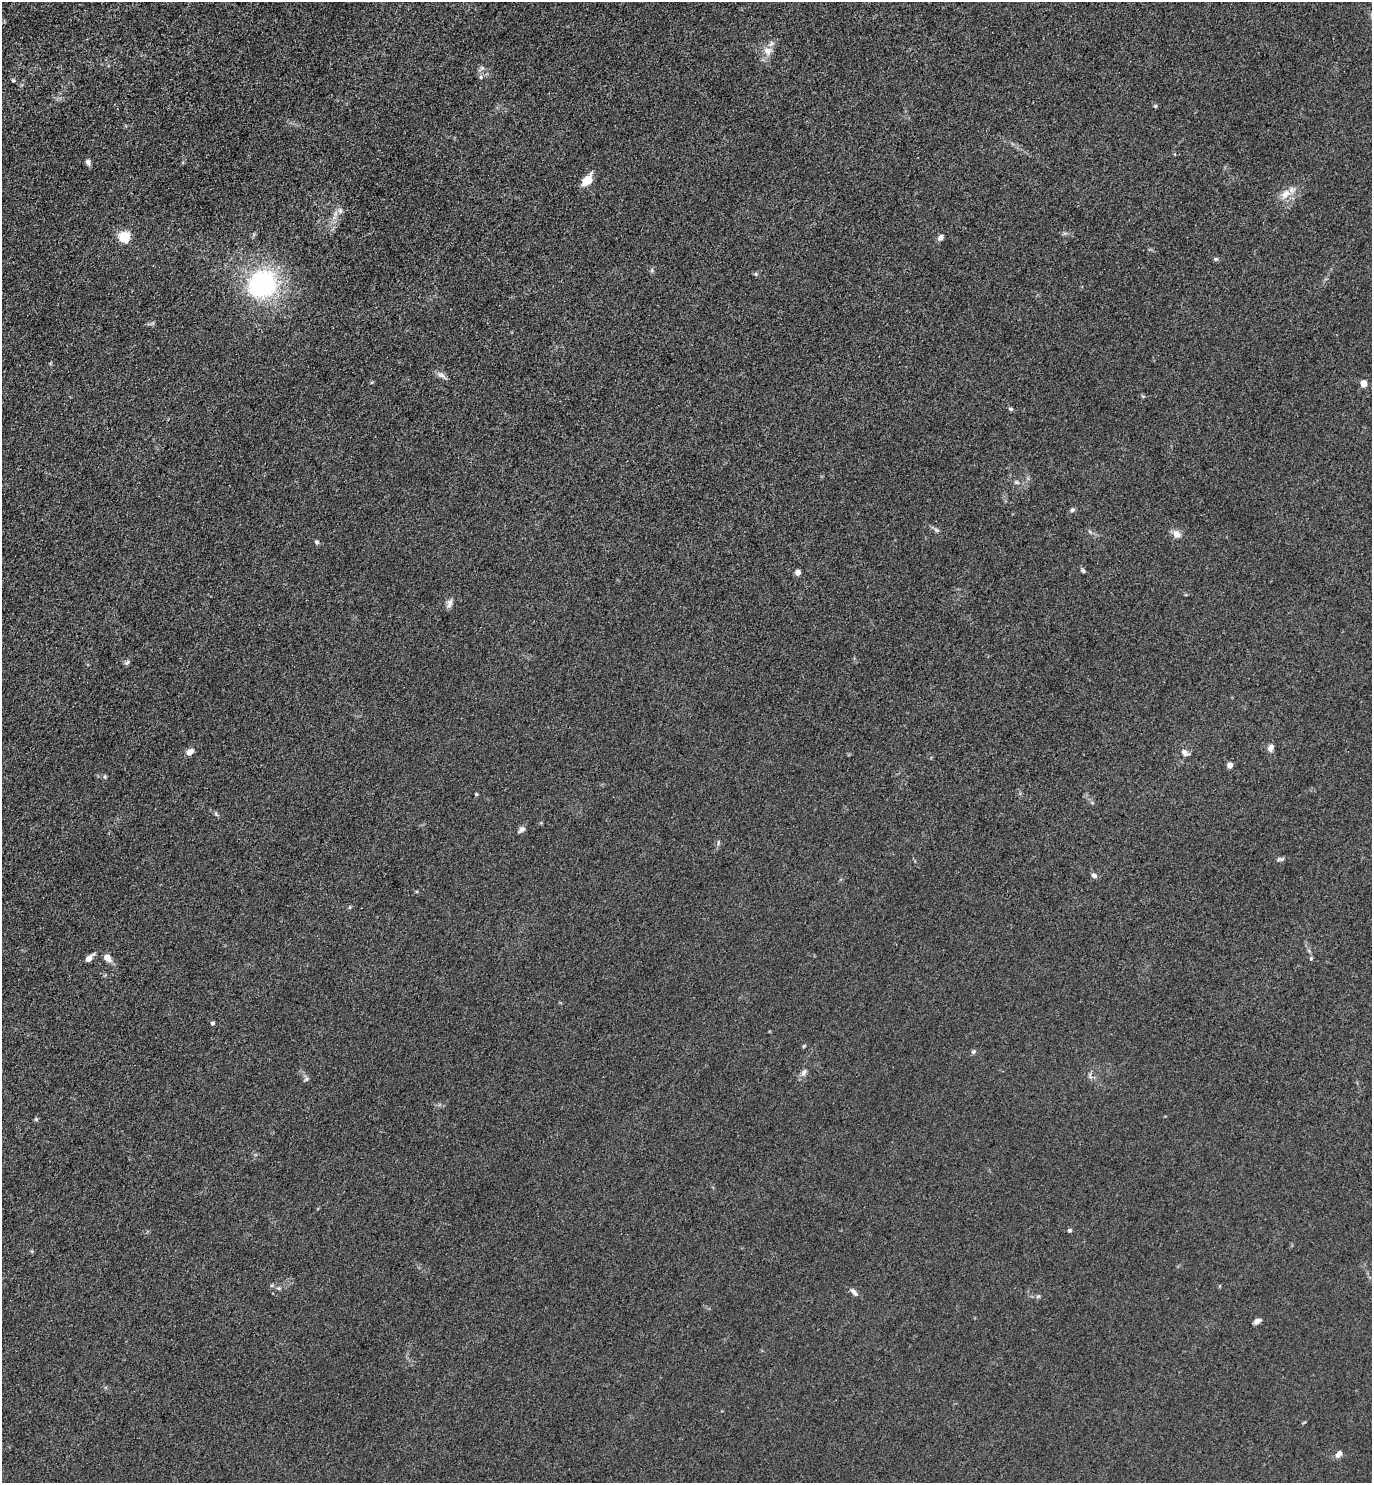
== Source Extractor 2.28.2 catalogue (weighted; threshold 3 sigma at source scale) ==
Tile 11 of 4 x 4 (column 3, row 3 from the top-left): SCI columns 3039-4408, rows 1484-2964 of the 5932 x 5927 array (HDU 1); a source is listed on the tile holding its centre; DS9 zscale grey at full resolution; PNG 1374 x 1485 px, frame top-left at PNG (2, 2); no overlay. Shown black and unused: <1% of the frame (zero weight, under 3 of 4 exposures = <1% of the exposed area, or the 3 px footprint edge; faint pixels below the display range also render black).
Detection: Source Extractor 2.28.2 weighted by HDU 2 'WHT'; one run over the whole footprint, this tile lists its part. Background 0.0393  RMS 0.0049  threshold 0.0223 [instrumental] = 3 sigma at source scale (4.5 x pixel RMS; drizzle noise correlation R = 1.50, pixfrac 1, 0.05/0.05 arcsec/px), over >= 5 px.
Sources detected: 49; all 49 listed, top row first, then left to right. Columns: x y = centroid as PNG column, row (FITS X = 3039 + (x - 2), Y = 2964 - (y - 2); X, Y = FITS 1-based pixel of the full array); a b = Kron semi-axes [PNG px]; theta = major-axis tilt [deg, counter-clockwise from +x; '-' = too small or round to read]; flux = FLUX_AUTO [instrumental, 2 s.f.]
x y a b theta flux
768 51 12 11 - 4.1
481 77 6 4 -90 0.77
13 80 5 4 - 0.6
1155 106 5 4 - 0.67
88 162 7 5 -58 1.8
587 180 13 7 53 7.9
1285 194 16 10 54 5.1
340 211 7 6 - 1.4
124 237 6 5 - 45
940 237 8 6 41 1.7
1216 259 5 5 - 0.77
652 270 6 4 72 0.73
756 274 6 4 -71 0.62
263 284 16 15 - 89
441 375 14 6 -33 2.1
1363 383 5 4 - 7.5
1010 409 7 5 -20 0.78
1017 482 7 5 -21 1
1072 510 6 5 - 1
936 530 7 4 -44 1
1176 534 10 8 -54 3.4
316 542 6 5 - 0.83
1083 571 6 4 -63 0.9
798 572 6 6 - 2
449 603 12 7 75 2
127 663 8 5 49 1.1
1271 748 10 7 72 2
190 752 8 6 37 3.4
1184 752 9 6 -39 2.3
1230 765 4 4 - 4.2
476 794 4 4 - 0.57
522 830 10 6 33 1.6
1280 859 10 4 -3 1.2
1094 875 7 5 -29 1.6
89 958 12 5 45 2.5
107 958 11 8 -45 2.9
1311 959 5 4 - 0.57
212 1023 4 4 - 1.1
804 1046 6 3 70 0.52
973 1052 6 6 - 0.9
804 1072 11 5 52 1.7
1090 1076 10 3 -79 0.92
306 1079 7 5 45 0.98
36 1119 5 5 - 0.62
1070 1230 5 4 - 0.86
854 1292 13 5 -47 1.9
1038 1296 7 4 18 0.72
1257 1321 8 5 31 2.1
1339 1454 9 6 49 2.3